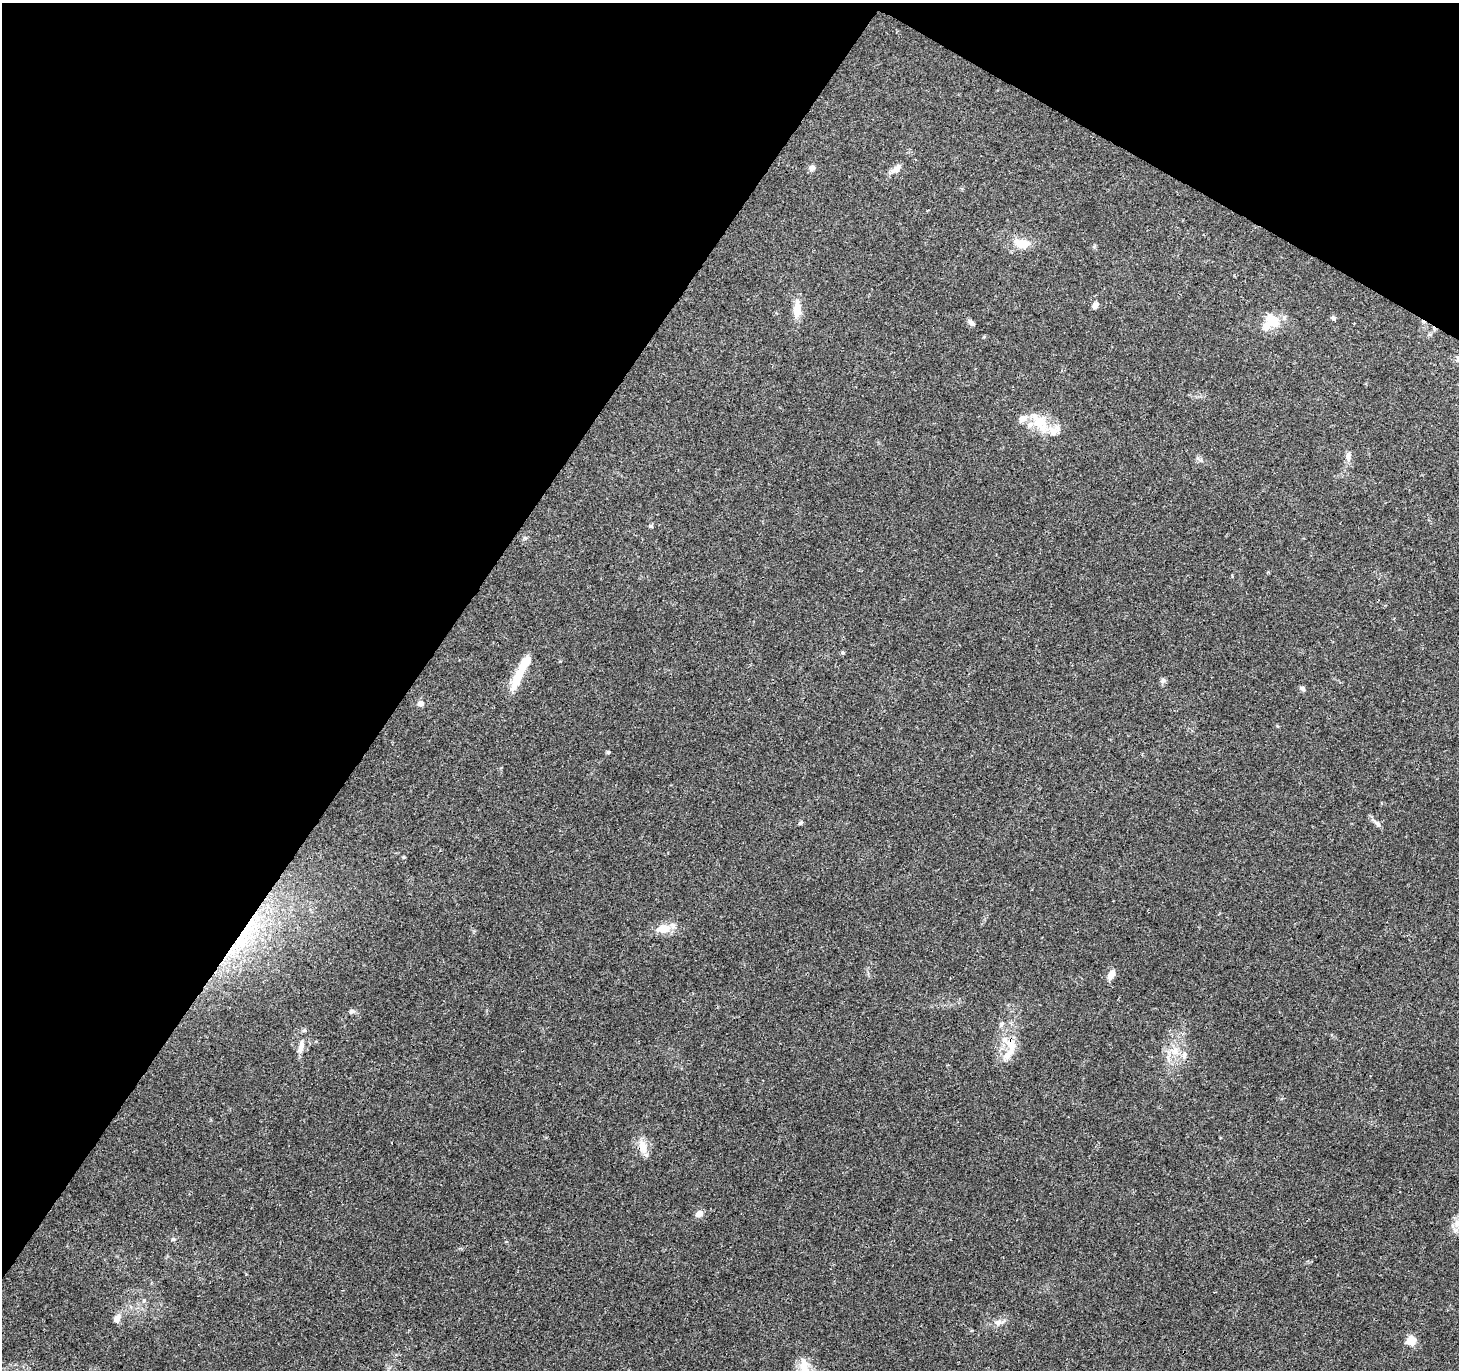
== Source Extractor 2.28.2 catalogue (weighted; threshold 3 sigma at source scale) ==
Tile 2 of 4 x 4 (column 2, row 1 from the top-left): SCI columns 1498-2954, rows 4351-5718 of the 5957 x 6001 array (HDU 1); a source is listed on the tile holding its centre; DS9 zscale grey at full resolution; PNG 1461 x 1372 px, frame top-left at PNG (2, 3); no overlay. Shown black and unused: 33% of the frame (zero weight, under 3 of 4 exposures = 3% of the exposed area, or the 3 px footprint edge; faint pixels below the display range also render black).
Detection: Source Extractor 2.28.2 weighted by HDU 2 'WHT'; one run over the whole footprint, this tile lists its part. Background 0.0398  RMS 0.0029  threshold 0.0131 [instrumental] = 3 sigma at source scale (4.5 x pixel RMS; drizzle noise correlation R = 1.50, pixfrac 1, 0.0396/0.0396 arcsec/px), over >= 5 px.
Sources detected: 48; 1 inside a brighter object's white glare — not listed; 8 inside a brighter listed object's ellipse — not listed separately; the other 39 listed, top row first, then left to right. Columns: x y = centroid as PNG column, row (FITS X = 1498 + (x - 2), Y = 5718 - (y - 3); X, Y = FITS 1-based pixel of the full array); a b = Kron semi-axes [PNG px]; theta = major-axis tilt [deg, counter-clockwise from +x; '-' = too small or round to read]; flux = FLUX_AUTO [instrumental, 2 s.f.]
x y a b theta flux
812 168 8 7 - 1.1
896 169 17 7 41 1.8
1022 243 19 11 -9 5.2
1095 305 8 6 55 1.3
797 309 24 10 88 3.9
1333 318 6 5 - 0.6
1274 322 18 14 89 4.3
971 323 9 5 -50 0.94
984 337 5 4 - 0.33
1022 418 13 9 26 2.1
1039 422 20 11 -54 8.9
1057 428 11 8 -58 1.6
1348 457 13 7 -85 1.6
651 526 5 4 - 0.51
843 653 5 4 - 0.4
516 679 29 11 68 6.3
1163 680 8 6 60 0.75
1303 689 7 5 -57 0.7
420 703 7 6 - 1.5
608 752 5 5 - 0.41
800 823 6 5 - 0.54
1378 824 10 6 -55 1
404 857 5 4 - 0.32
663 929 22 11 9 4.2
243 936 36 14 57 14
1111 974 12 7 63 2.2
352 1011 8 6 9 0.79
304 1030 6 5 - 0.48
1010 1044 25 12 -78 6.2
301 1048 13 7 86 1.8
1175 1051 15 10 -24 3.4
643 1146 17 10 -73 3.6
699 1214 9 7 28 1.8
1458 1223 17 10 29 3.5
173 1239 5 5 - 0.46
117 1318 11 8 74 1.7
998 1322 13 8 6 1.7
1411 1341 5 5 - 14
804 1366 31 13 -87 6.8
Overlapping masked pixels (flux is a lower limit): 2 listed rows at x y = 243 936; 1010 1044
Isophote crosses this tile's border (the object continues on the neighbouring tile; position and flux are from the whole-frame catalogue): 2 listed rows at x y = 1458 1223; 804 1366